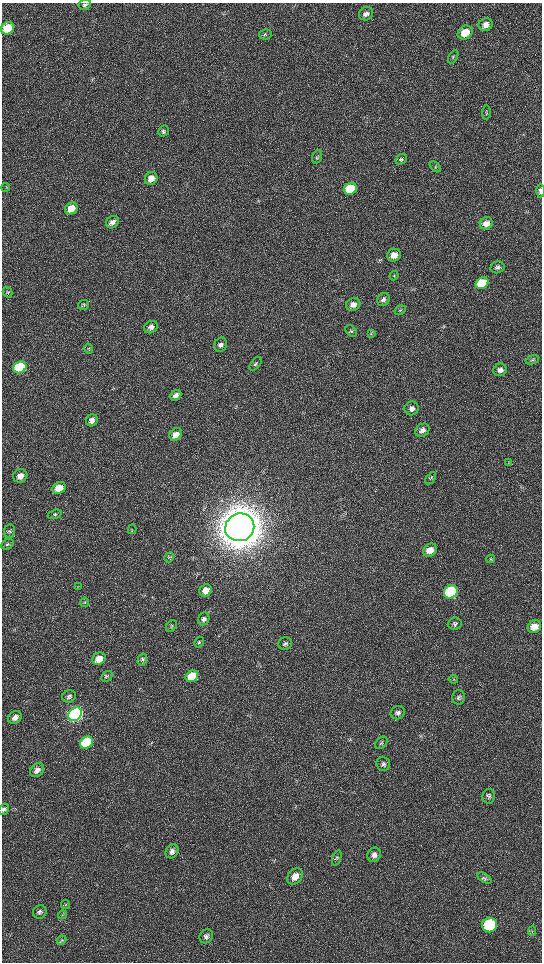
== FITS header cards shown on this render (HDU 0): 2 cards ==
NAXIS1  =                 1080 / length of data axis 1
NAXIS2  =                 1920 / length of data axis 2

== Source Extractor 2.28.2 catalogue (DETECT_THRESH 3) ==
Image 1080 x 1920 px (HDU 0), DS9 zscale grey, zoomed out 1/2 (1 PNG px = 2 x 2 image px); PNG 544 x 964 px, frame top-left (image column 1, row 1919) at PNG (2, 3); each listed source drawn as its Kron ellipse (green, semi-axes under 4 px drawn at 4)
Background 517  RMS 35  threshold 105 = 3 sigma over >= 5 px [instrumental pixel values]
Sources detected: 96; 4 cannot appear on this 1/2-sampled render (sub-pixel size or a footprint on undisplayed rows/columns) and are neither listed nor drawn; the other 92 listed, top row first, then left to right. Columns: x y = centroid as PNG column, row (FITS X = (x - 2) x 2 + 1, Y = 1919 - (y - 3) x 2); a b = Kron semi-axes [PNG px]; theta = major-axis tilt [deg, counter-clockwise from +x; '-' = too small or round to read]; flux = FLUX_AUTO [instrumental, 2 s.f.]
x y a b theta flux
85 5 6 5 - 1.9e+04
366 14 7 6 - 2.8e+04
486 25 7 6 - 4.5e+04
7 28 7 6 - 2.0e+05
465 32 8 6 36 1.2e+05
265 34 6 5 - 1.3e+04
453 57 7 3 60 8.9e+03
486 112 7 4 88 1.2e+04
163 131 6 5 - 1.3e+04
317 157 7 4 70 1.2e+04
401 159 6 5 - 1.2e+04
435 167 6 3 -45 1.0e+04
151 178 6 6 - 5.9e+04
6 187 4 3 - 5.7e+03
350 189 6 5 - 4.0e+05
541 191 7 4 -90 2.6e+04
71 208 7 5 39 1.1e+05
112 222 7 5 44 3.9e+04
486 223 6 6 - 5.0e+04
394 255 7 6 - 6.7e+04
497 267 7 6 - 2.2e+04
394 276 4 3 - 6.7e+03
482 283 7 5 30 3.3e+05
8 292 5 4 - 1.1e+04
383 299 7 6 - 2.5e+04
83 305 6 4 19 1.2e+04
353 305 7 6 - 4.2e+04
400 310 6 3 31 1.0e+04
151 327 7 6 - 3.1e+04
351 331 6 4 -50 1.3e+04
371 334 4 2 - 5.6e+03
221 345 7 6 - 2.7e+04
89 349 5 4 - 9.0e+03
532 360 7 4 22 1.3e+04
255 364 8 4 51 1.6e+04
20 367 7 5 30 9.2e+05
500 370 7 6 - 3.0e+04
176 395 6 5 - 3.5e+04
411 408 7 7 - 2.8e+04
92 420 6 5 - 3.3e+04
422 430 7 6 - 3.3e+04
176 434 7 5 40 5.7e+04
508 463 3 3 - 7.1e+03
20 476 7 6 - 4.5e+04
431 478 7 4 52 1.2e+04
59 488 7 5 32 1.2e+05
54 514 7 4 20 1.4e+04
240 527 15 13 29 3.0e+07
132 529 5 3 - 7.1e+03
10 531 7 5 81 1.5e+04
7 544 6 5 - 1.3e+04
430 550 7 6 - 7.2e+04
169 557 5 4 - 1.0e+04
491 559 4 3 - 9.3e+03
78 586 3 2 - 4.1e+03
206 590 6 6 - 6.4e+04
451 592 7 6 - 9.3e+05
85 602 5 2 - 5.1e+03
204 619 6 5 - 2.1e+04
455 623 7 6 - 1.9e+04
171 626 6 5 - 1.3e+04
534 627 7 6 - 7.2e+04
199 642 5 4 - 1.2e+04
285 643 7 6 - 1.7e+04
99 659 7 5 33 8.4e+04
142 660 6 4 75 1.4e+04
107 676 6 4 41 1.2e+04
192 676 6 5 - 1.9e+05
453 679 4 3 - 6.4e+03
69 696 7 6 - 2.0e+04
459 697 7 6 - 2.0e+04
398 713 7 6 - 2.8e+04
75 714 7 6 - 4.3e+06
15 717 7 6 - 3.6e+04
87 743 7 5 38 4.4e+05
381 743 7 5 44 1.4e+04
383 764 7 7 - 2.1e+04
37 770 8 6 47 3.8e+04
489 796 7 6 - 2.0e+04
4 809 6 5 - 1.7e+04
172 851 7 6 - 2.9e+04
374 855 7 6 - 3.3e+04
337 858 8 3 71 1.2e+04
295 876 9 7 43 6.5e+04
485 878 8 4 -30 1.5e+04
66 905 4 2 - 4.8e+03
40 912 7 6 - 2.1e+04
63 915 4 2 - 7.5e+03
490 925 7 7 - 5.9e+05
532 931 5 3 - 1.0e+04
206 936 7 6 - 2.3e+04
61 940 5 3 - 1.0e+04
At the frame edge (FLAGS 8, measured only in part): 2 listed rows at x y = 541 191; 4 809
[4 sub-pixel or undisplayed-footprint detections neither listed nor drawn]